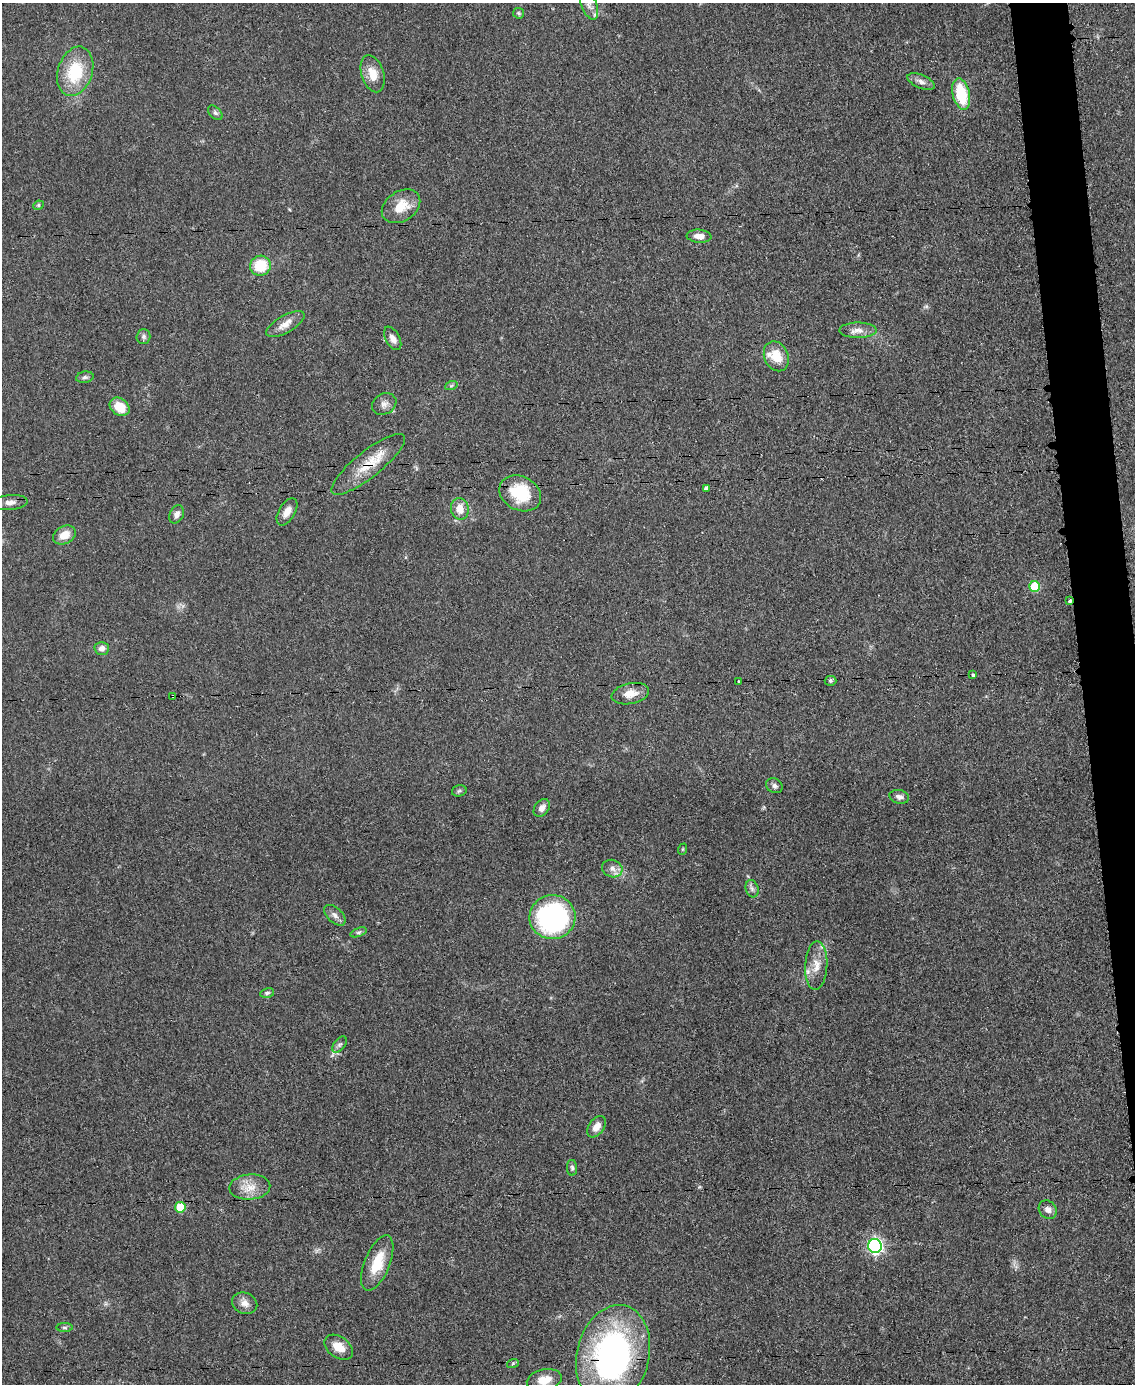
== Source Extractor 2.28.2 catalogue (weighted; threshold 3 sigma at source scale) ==
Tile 6 of 4 x 3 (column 2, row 2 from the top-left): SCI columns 1137-2269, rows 1626-3007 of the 4542 x 4526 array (HDU 1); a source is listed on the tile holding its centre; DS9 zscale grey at full resolution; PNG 1137 x 1386 px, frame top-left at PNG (2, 3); each listed source drawn as its Kron ellipse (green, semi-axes under 4 px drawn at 4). Shown black and unused: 3% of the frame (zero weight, under 3 of 5 exposures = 1% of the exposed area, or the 3 px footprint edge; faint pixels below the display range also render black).
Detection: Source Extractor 2.28.2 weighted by HDU 2 'WHT'; one run over the whole footprint, this tile lists its part. Background 0.0625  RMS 0.0059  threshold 0.0264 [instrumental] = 3 sigma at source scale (4.5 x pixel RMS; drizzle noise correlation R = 1.50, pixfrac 1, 0.05/0.05 arcsec/px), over >= 5 px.
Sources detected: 64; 2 inside a brighter listed object's ellipse — not listed separately; the other 62 listed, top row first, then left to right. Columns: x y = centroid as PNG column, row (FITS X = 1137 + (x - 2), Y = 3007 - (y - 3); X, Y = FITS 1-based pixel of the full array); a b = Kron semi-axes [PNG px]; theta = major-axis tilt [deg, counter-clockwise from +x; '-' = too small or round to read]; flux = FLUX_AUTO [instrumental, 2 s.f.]
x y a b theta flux
589 5 15 7 -68 2.8
519 13 6 5 - 1
75 71 25 17 72 27
373 74 19 11 -72 8.6
921 82 14 6 -23 3
961 94 16 8 -76 26
215 113 9 5 -45 1.5
38 205 5 4 - 0.85
401 206 21 15 33 13
699 236 12 6 -4 4.4
260 266 10 10 - 17
285 324 21 8 30 5.9
858 330 18 7 0 4.6
143 336 7 7 - 1.6
393 338 13 7 -62 3.5
776 356 15 12 -66 12
85 377 9 5 10 1.4
451 386 6 4 19 0.95
384 404 13 10 31 3.5
120 407 11 8 -38 11
368 464 46 13 38 18
706 489 4 4 - 2.1
520 493 22 17 -27 25
10 503 18 7 6 4.6
460 509 11 9 -79 7.6
287 512 15 8 59 5.5
177 514 9 7 64 2.9
64 535 12 8 27 6.6
1035 586 5 5 - 24
1070 601 3 3 - 5.2
102 648 7 6 - 3.1
973 675 3 3 - 2
739 681 3 2 - 1.2
831 681 6 5 - 1
630 694 19 10 11 7.4
173 696 3 3 - 0.85
774 786 9 7 -29 2
459 791 7 5 15 1.1
899 797 10 6 -12 2.4
542 808 10 7 50 3.6
683 849 6 3 71 0.6
612 869 10 8 -18 3.6
752 889 9 6 -73 2
335 915 13 7 -43 2.8
552 917 23 22 - 110
358 932 8 4 21 1.2
816 966 24 11 87 8.8
267 993 7 4 11 1.2
340 1045 9 5 51 1.6
597 1127 12 7 54 5
572 1168 8 5 -88 1.3
250 1187 20 12 4 9
180 1207 5 5 - 16
1048 1210 10 8 -47 3.2
875 1246 7 6 - 160
377 1263 29 12 68 17
245 1303 13 10 -23 4.1
65 1328 8 4 0 1.1
339 1347 16 10 -36 8
613 1355 51 36 76 170
513 1363 6 4 19 0.8
544 1380 18 10 12 8.2
Overlapping masked pixels (flux is a lower limit): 4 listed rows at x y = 368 464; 1070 601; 173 696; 613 1355
Isophote crosses this tile's border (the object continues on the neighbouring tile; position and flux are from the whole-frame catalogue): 3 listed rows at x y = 589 5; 10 503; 544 1380